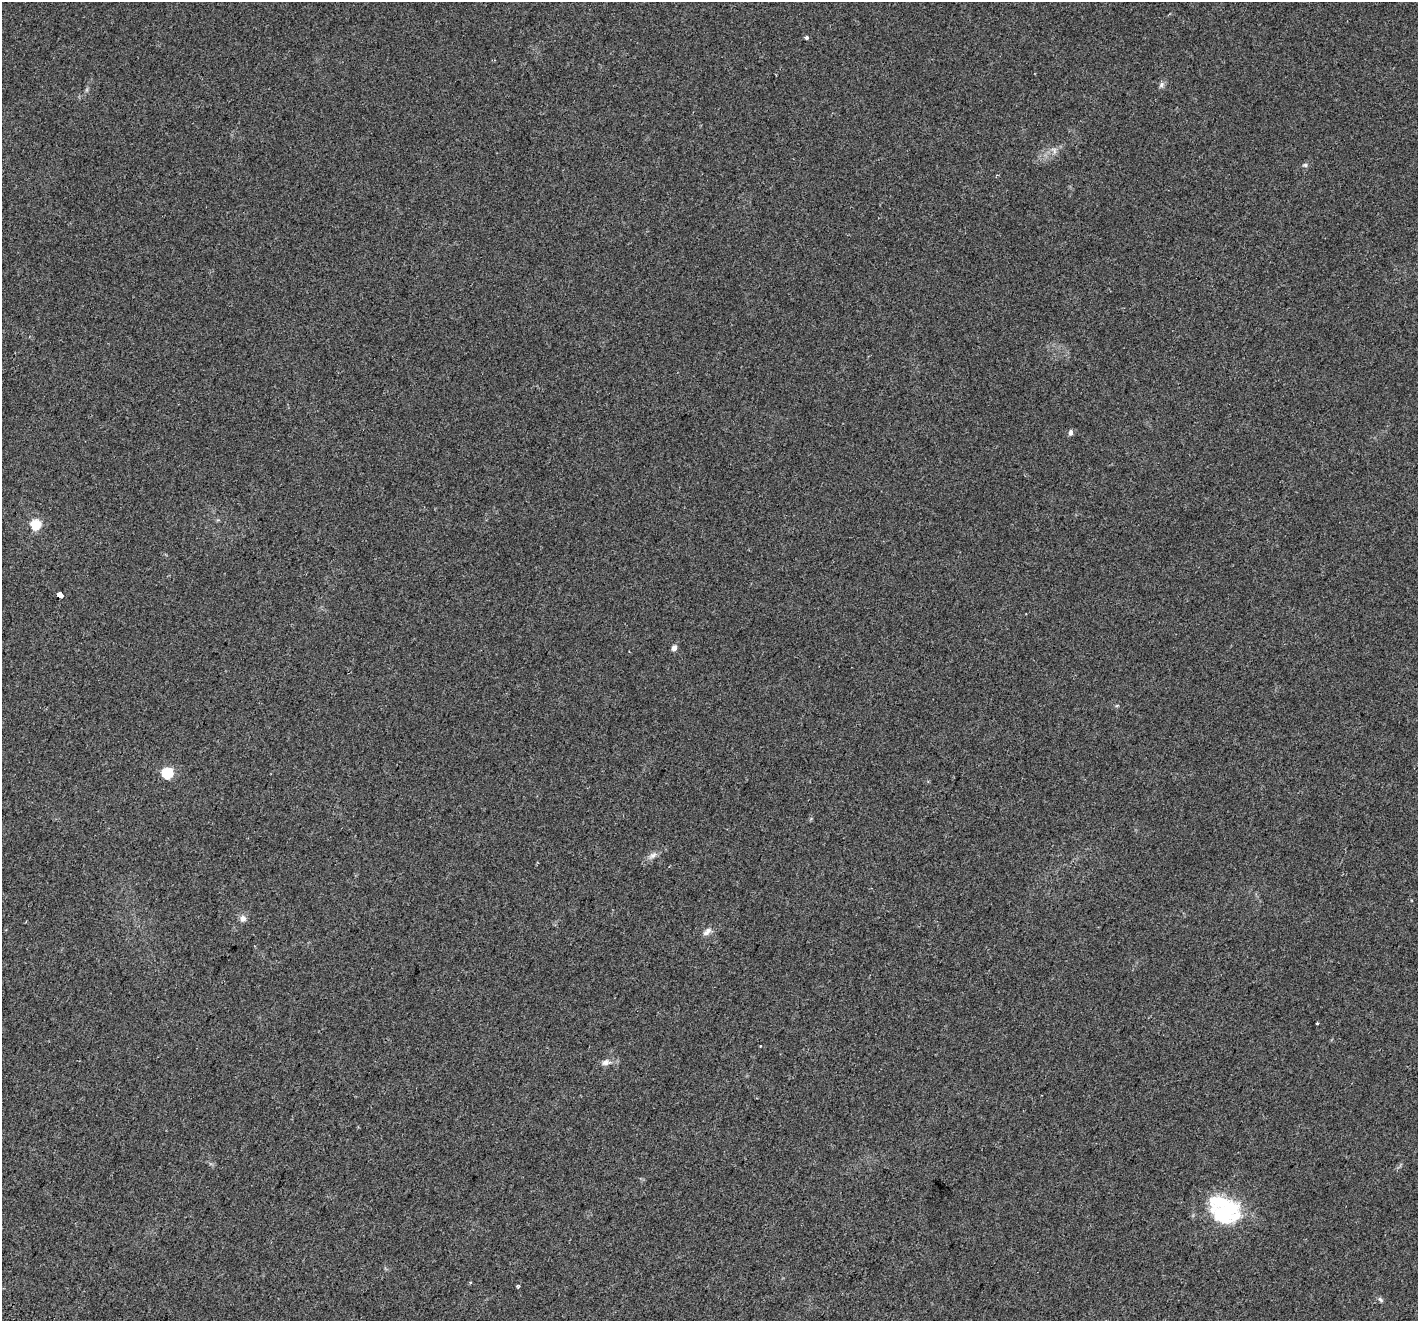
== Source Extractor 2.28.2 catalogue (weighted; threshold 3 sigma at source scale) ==
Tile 7 of 4 x 4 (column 3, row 2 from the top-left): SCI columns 2899-4314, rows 2985-4303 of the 5787 x 5904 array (HDU 1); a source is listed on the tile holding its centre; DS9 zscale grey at full resolution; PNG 1420 x 1323 px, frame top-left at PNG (2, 2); no overlay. Shown black and unused: <1% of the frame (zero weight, under 2 of 3 exposures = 4% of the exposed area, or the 3 px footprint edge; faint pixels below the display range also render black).
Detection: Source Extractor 2.28.2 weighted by HDU 2 'WHT'; one run over the whole footprint, this tile lists its part. Background 0.0509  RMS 0.006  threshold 0.0271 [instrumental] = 3 sigma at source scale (4.5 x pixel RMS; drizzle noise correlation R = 1.50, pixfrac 1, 0.0396/0.0396 arcsec/px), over >= 5 px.
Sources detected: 18; all 18 listed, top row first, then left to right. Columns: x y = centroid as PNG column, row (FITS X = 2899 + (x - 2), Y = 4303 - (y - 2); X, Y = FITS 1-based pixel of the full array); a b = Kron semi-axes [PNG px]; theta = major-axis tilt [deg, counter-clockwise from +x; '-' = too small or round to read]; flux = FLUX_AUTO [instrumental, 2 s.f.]
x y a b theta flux
806 37 3 3 - 3.9
1161 85 8 6 60 1.6
1054 151 10 5 90 1.6
1305 165 7 5 -1 1.1
1071 432 8 5 82 1.7
36 524 5 5 - 34
59 595 4 3 - 99
674 648 5 4 - 3.3
167 773 6 5 - 50
653 855 12 7 35 2.7
243 918 8 8 - 3.1
707 932 14 7 41 2.8
1317 1023 3 3 - 0.99
760 1046 3 3 - 1.6
606 1062 12 8 15 3.1
1224 1210 37 29 -34 50
518 1286 4 4 - 0.77
1380 1300 9 5 -49 1.2